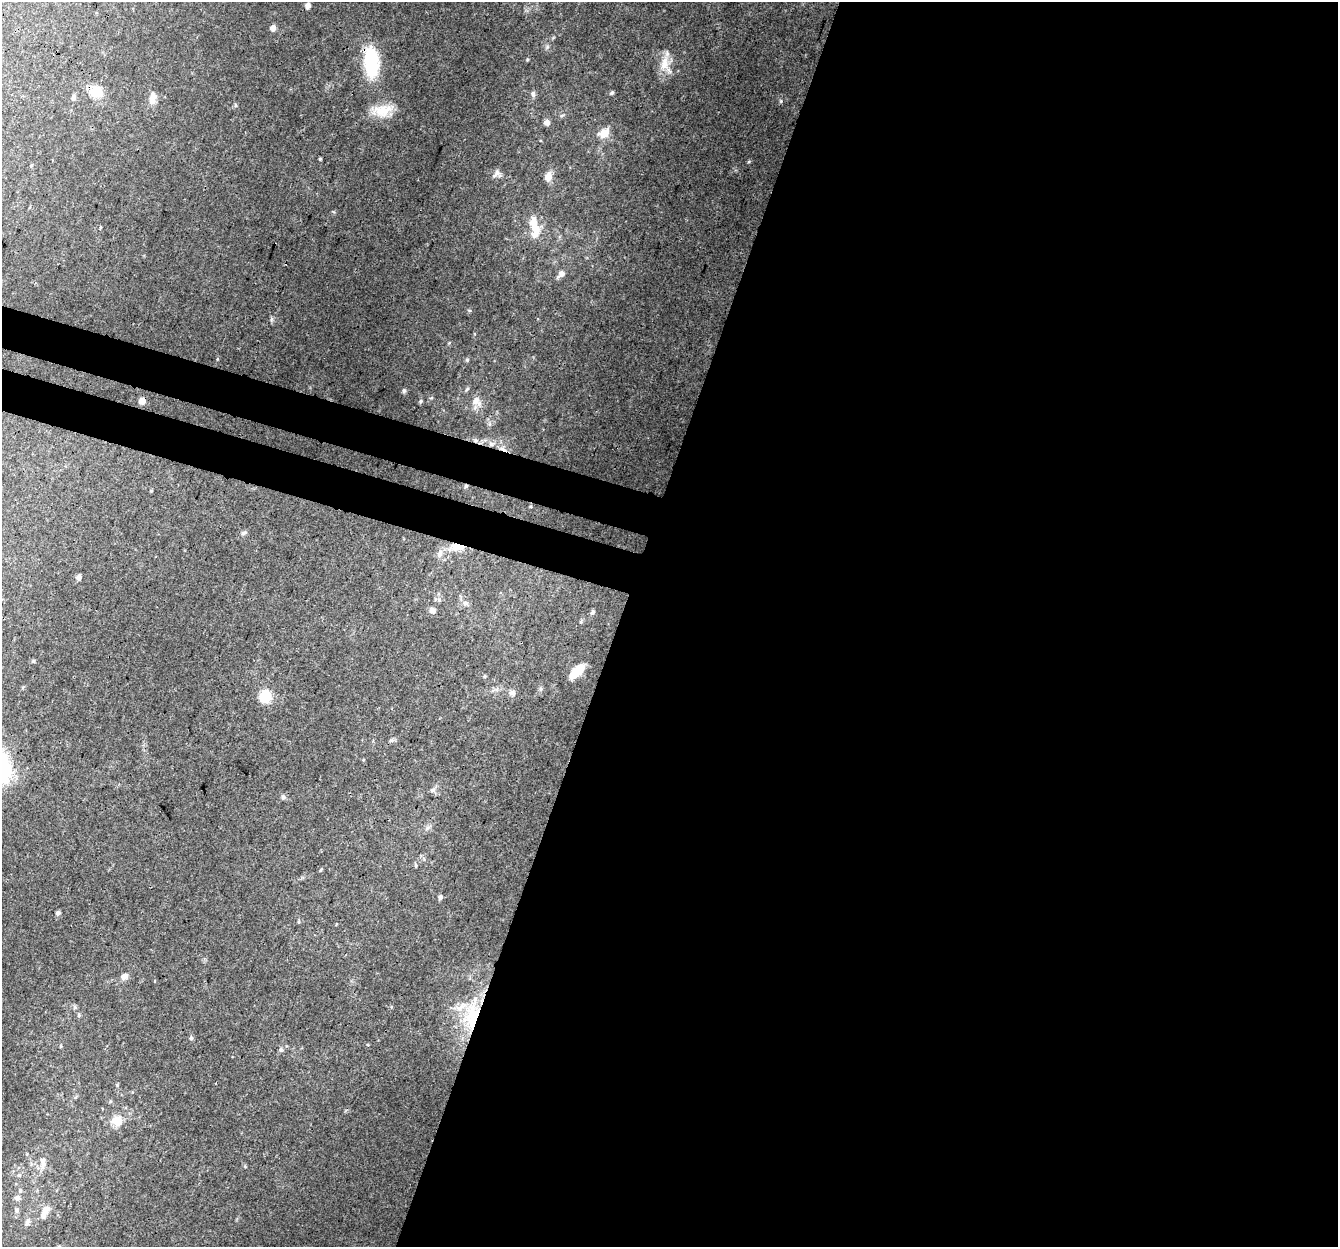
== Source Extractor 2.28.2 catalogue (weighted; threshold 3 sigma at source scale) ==
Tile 12 of 4 x 4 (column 4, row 3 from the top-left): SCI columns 4031-5366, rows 1518-2762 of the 5396 x 5587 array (HDU 1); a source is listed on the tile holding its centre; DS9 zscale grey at full resolution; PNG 1340 x 1249 px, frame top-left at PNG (2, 2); no overlay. Shown black and unused: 57% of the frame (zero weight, under 3 of 4 exposures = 5% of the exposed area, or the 3 px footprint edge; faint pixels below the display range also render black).
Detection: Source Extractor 2.28.2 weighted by HDU 2 'WHT'; one run over the whole footprint, this tile lists its part. Background 0.0834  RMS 0.0054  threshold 0.0242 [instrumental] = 3 sigma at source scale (4.5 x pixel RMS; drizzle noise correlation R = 1.50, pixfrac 1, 0.0396/0.0396 arcsec/px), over >= 5 px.
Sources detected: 70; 1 cosmic-ray / hot-pixel residue — not listed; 4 inside a brighter listed object's ellipse — not listed separately; the other 65 listed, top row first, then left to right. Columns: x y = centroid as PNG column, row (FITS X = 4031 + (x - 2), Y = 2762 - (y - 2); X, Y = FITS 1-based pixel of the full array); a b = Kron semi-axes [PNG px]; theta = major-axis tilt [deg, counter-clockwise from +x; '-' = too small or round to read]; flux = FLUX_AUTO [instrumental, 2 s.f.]
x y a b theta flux
308 6 5 5 - 3.1
273 28 6 5 - 3.1
527 59 4 4 - 0.55
371 62 32 15 -86 31
664 63 20 11 81 8.2
95 92 14 11 -9 10
612 93 5 4 - 0.95
533 94 9 6 89 1.4
73 97 7 6 - 1.2
153 97 13 9 -73 3.3
235 105 6 4 -72 0.67
382 110 28 15 10 11
562 115 6 4 18 0.77
547 122 5 5 - 3.7
604 133 14 11 28 6.8
320 159 4 3 - 0.54
497 174 12 9 44 2.6
548 177 10 8 70 4.9
533 221 14 9 65 5.7
100 227 5 3 - 0.49
535 234 15 8 50 5.4
561 274 8 6 41 3.4
469 310 6 3 -18 0.59
467 360 5 5 - 0.76
467 389 6 4 45 0.77
404 391 6 5 - 0.96
142 401 5 5 - 4.7
421 401 5 4 - 0.72
476 401 14 9 -50 4.3
476 440 7 6 - 1.6
491 444 8 6 -2 2
466 486 5 5 - 0.94
244 533 9 4 31 1.2
457 547 20 9 3 7.7
440 554 10 7 74 3
79 577 5 5 - 2.6
465 603 7 6 - 1.6
432 610 7 7 - 1.9
592 612 7 5 68 1.1
33 661 5 4 - 0.72
577 671 16 8 43 10
485 676 5 4 - 0.67
512 693 9 8 - 2.1
265 696 6 6 - 48
433 790 9 6 34 1.6
283 797 6 6 - 1.1
427 828 8 5 45 1.3
321 870 5 3 - 0.56
440 897 5 4 - 1.7
58 913 5 4 - 1.5
299 922 5 3 - 0.56
124 977 7 6 - 3.5
75 1007 6 5 - 1
79 1015 5 4 - 0.88
472 1016 40 18 84 30
191 1038 5 5 - 1.1
61 1046 5 3 - 0.54
281 1050 7 5 70 1.1
118 1121 14 11 -86 6.2
43 1163 17 8 88 4.1
20 1191 7 5 75 1.1
18 1198 7 6 - 2.1
17 1210 6 6 - 1.3
45 1210 14 9 63 4.2
27 1222 12 6 72 2.2
Overlapping masked pixels (flux is a lower limit): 7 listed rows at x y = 371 62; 95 92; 476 440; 491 444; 466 486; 457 547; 472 1016
Unlisted compact peaks at least as high as the median listed source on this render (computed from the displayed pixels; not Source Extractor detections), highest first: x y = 781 101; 749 161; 272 319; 547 47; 449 343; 117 1085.